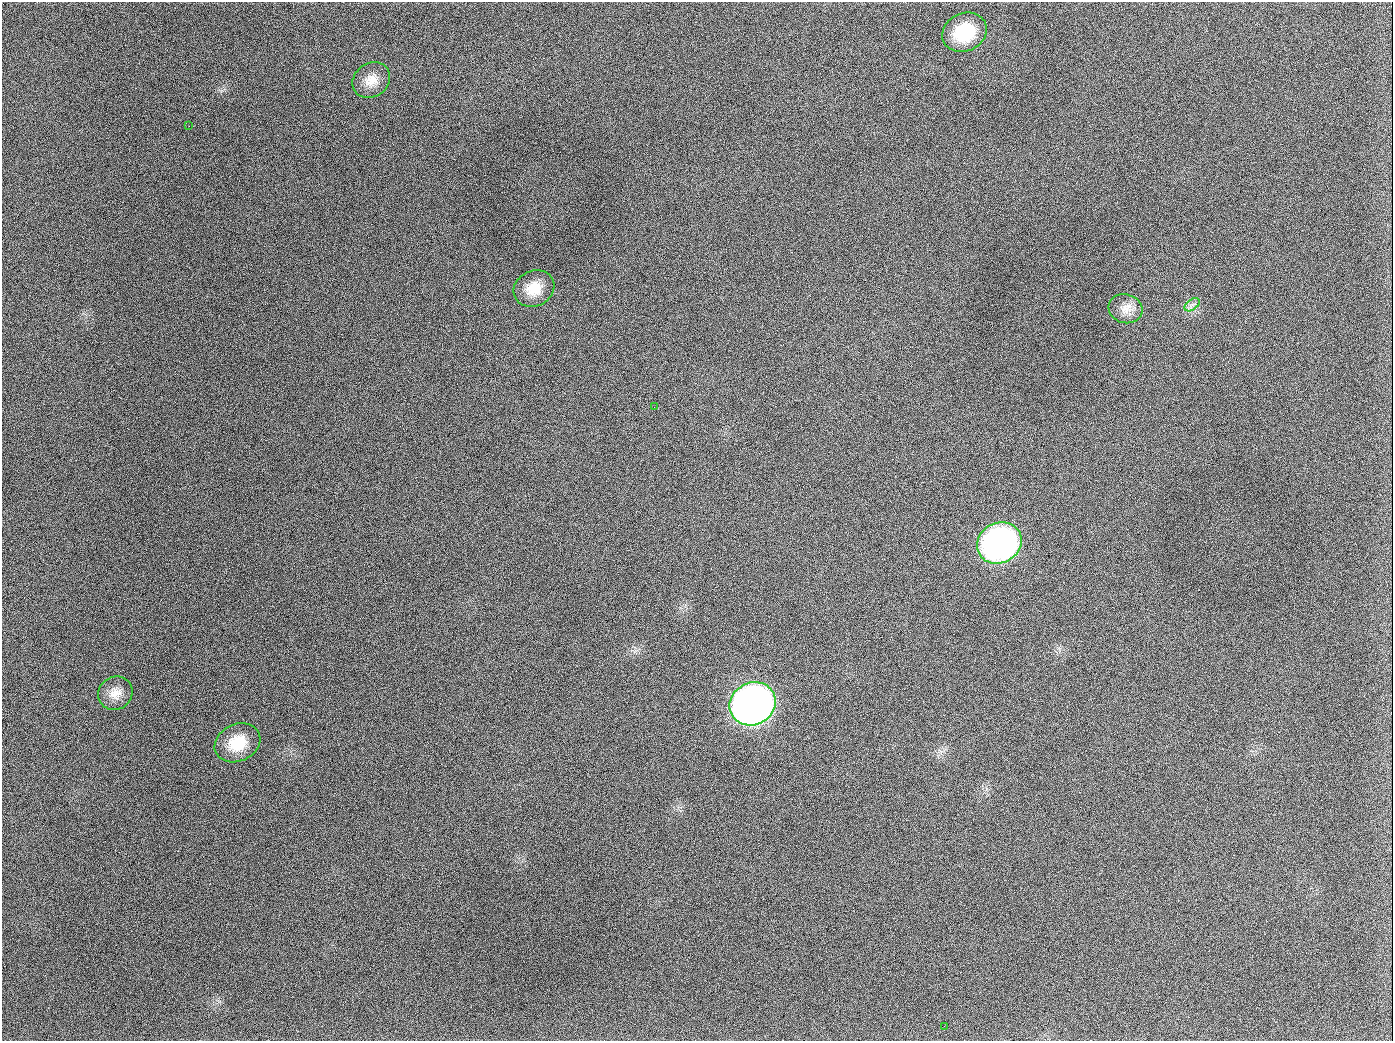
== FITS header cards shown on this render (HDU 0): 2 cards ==
NAXIS1  =                 1391
NAXIS2  =                 1039

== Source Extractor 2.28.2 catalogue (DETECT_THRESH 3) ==
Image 1391 x 1039 px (HDU 0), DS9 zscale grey, 1 PNG px = 1 image px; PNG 1395 x 1043 px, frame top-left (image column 1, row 1039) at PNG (2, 2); each listed source drawn as its Kron ellipse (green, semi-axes under 4 px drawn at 4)
Background 1710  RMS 75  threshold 224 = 3 sigma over >= 5 px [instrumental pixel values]
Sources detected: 12; all 12 listed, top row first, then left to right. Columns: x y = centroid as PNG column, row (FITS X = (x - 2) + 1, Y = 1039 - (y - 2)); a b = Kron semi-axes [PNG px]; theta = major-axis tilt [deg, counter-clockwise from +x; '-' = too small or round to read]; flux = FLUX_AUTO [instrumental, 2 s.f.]
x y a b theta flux
964 32 23 19 25 2.6e+05
371 80 20 16 36 7.9e+04
189 126 2 2 - 6.0e+03
534 289 21 17 26 1.1e+05
1192 305 8 5 36 1.9e+04
1125 309 17 14 -17 6.4e+04
654 407 2 2 - 2.9e+03
999 543 23 20 29 2.1e+06
115 693 18 16 36 6.9e+04
753 704 23 21 29 4.5e+06
237 743 24 18 26 1.6e+05
944 1026 3 2 - 4.2e+03